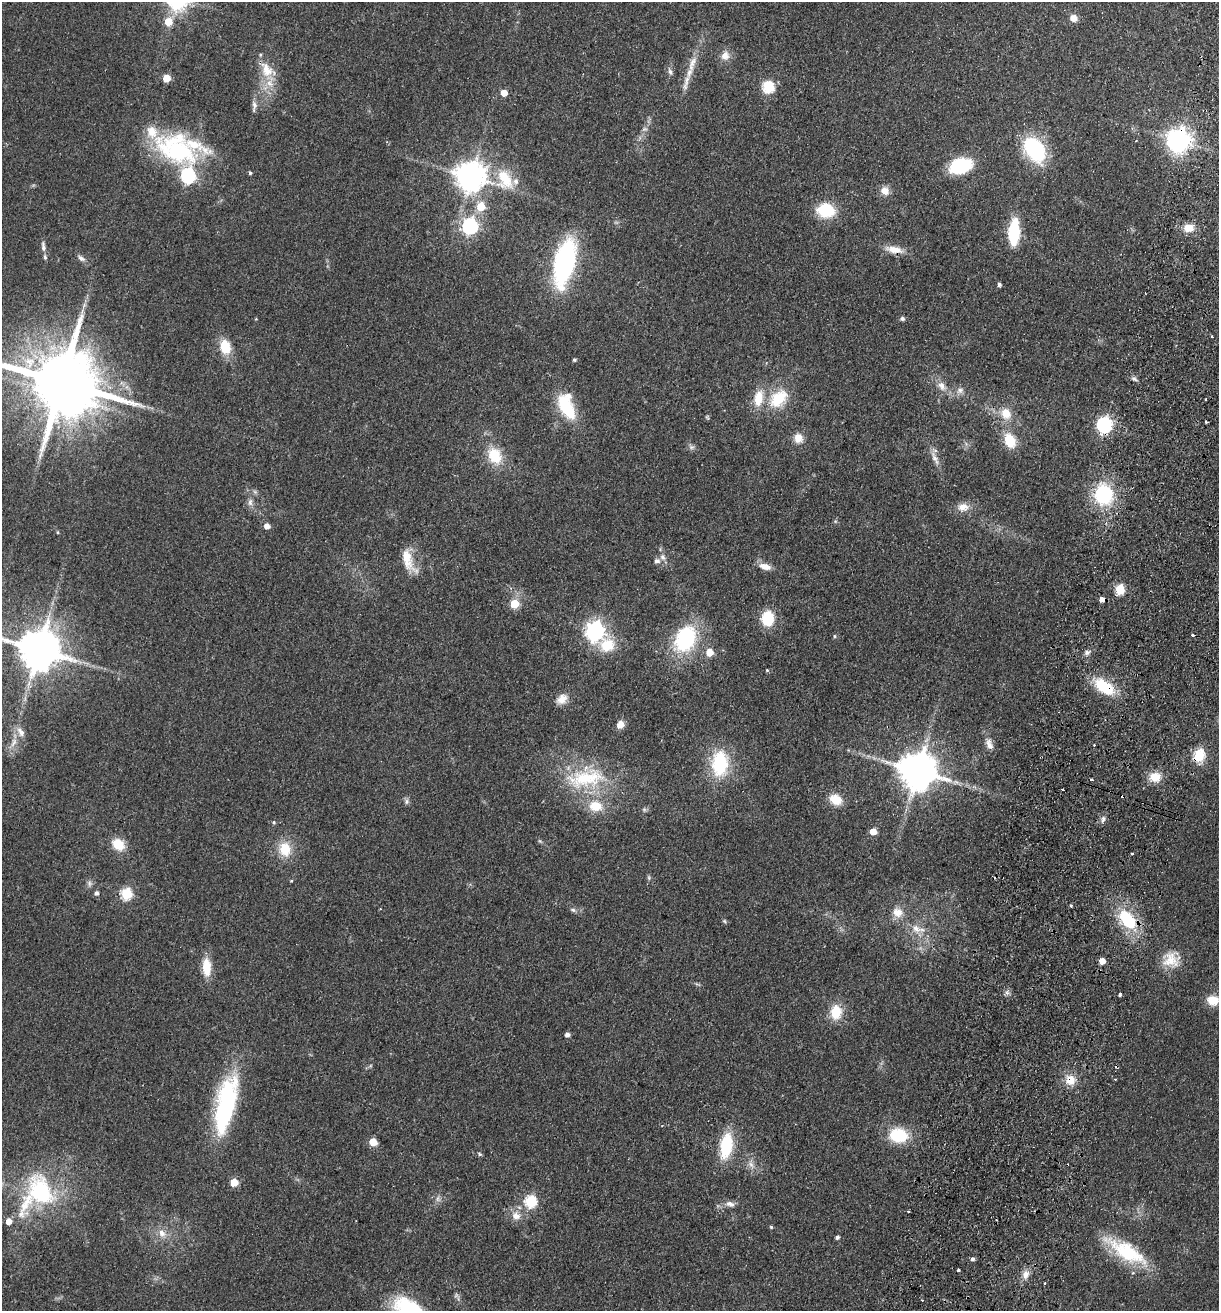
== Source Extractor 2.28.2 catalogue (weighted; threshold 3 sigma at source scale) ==
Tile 10 of 4 x 4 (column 2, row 3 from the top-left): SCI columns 1405-2621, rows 1328-2636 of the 5368 x 5274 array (HDU 1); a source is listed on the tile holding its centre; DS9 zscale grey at full resolution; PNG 1221 x 1313 px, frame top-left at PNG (2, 2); no overlay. Shown black and unused: <1% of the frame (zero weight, under 2 of 3 exposures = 3% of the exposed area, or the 3 px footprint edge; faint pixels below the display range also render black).
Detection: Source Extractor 2.28.2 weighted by HDU 2 'WHT'; one run over the whole footprint, this tile lists its part. Background 0.0768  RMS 0.0079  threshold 0.0354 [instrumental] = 3 sigma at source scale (4.5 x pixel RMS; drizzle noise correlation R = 1.50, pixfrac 1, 0.05/0.05 arcsec/px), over >= 5 px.
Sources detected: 153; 1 too faint to see at this stretch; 2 inside a brighter object's white glare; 4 cosmic-ray / hot-pixel residue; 1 long thin detection or spike segment (spike, bleed or trail) — not listed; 10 inside a brighter listed object's ellipse — not listed separately; the other 135 listed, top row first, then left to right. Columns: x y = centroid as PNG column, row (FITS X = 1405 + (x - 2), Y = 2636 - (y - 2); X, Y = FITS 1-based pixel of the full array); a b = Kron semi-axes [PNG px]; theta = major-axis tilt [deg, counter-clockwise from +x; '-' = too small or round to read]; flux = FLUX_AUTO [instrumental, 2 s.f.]
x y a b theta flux
1073 18 7 6 - 8.2
168 22 6 6 - 18
725 56 13 11 61 6.8
692 64 26 8 70 11
267 70 25 16 -49 17
670 72 9 6 -70 2.8
166 78 5 5 - 20
768 87 6 6 - 79
504 93 5 5 - 13
254 105 13 6 -86 3.6
1178 140 8 8 - 670
179 149 61 34 -12 110
1034 149 30 19 -57 62
960 166 22 14 17 45
250 173 3 3 - 2.8
188 176 7 6 - 140
470 176 9 9 - 1200
505 179 30 20 -66 31
885 191 11 10 - 6.5
481 206 6 5 - 27
826 210 17 13 -6 33
470 226 7 6 - 200
1188 228 12 9 10 9.9
1014 232 23 9 87 50
894 249 24 9 -9 10
45 257 8 4 -76 1.5
81 258 12 6 -36 3.2
564 262 34 14 77 180
999 285 4 4 - 2.2
84 305 10 4 57 2.6
256 319 4 3 - 0.62
902 319 6 5 - 1.8
1212 337 3 3 - 2.1
225 347 17 12 -77 19
574 360 4 4 - 1.4
1134 379 9 5 -19 2
62 382 21 17 -12 8700
942 386 15 9 -53 7.2
960 390 10 9 - 4.3
778 398 25 18 44 30
566 407 31 15 -61 38
1006 413 15 13 -54 13
707 417 7 4 -59 0.93
1206 422 3 3 - 1.7
1104 425 7 6 - 220
798 438 11 10 - 8.7
1009 440 11 8 -69 29
691 447 7 6 - 2.2
495 455 19 14 -61 24
935 458 23 6 -66 6.2
1103 495 18 16 -83 64
250 502 11 6 84 3.4
963 507 15 11 3 8.2
267 526 5 5 - 5.6
663 557 9 7 -72 3.7
407 559 30 12 -75 16
765 566 15 7 -16 7.3
1120 589 5 5 - 51
514 603 5 5 - 26
768 618 11 9 88 35
595 631 7 7 - 380
1192 635 3 3 - 2.6
834 636 4 4 - 1.1
685 638 31 22 62 70
607 645 21 20 - 22
39 650 13 11 -18 3000
709 652 5 5 - 16
1087 652 7 7 - 2.7
767 670 4 4 - 0.88
1104 686 24 12 -34 34
562 699 15 11 39 7.4
620 725 9 7 57 6.3
13 742 15 7 67 6.2
989 745 13 8 -64 5.8
1094 745 2 2 - 0.74
1199 756 18 13 73 17
720 764 30 19 88 48
917 770 11 10 - 2400
1155 777 12 10 2 14
586 778 59 25 9 59
1091 780 3 3 - 2.8
1062 789 3 2 - 1.4
835 799 15 11 -27 14
406 801 7 7 - 2.2
595 806 17 13 -5 17
644 809 7 6 - 1.5
1103 819 11 5 74 2.7
274 822 5 4 - 1
873 832 5 5 - 15
540 841 6 4 -44 1.2
118 844 13 10 -39 17
285 849 18 14 -78 19
1132 853 3 3 - 1.6
649 878 7 4 -90 1.3
90 883 8 7 - 2.5
96 893 5 5 - 2.8
126 894 6 6 - 70
1071 905 3 3 - 1.4
573 910 9 5 -19 1.9
897 912 14 12 -26 9.5
1127 919 23 14 -51 44
724 921 5 5 - 1.1
916 929 16 11 -36 9.8
1171 959 22 20 12 17
1102 961 5 5 - 11
206 967 18 9 -89 18
1007 993 7 4 -19 1.9
1119 994 3 3 - 26
1213 1000 13 11 -8 13
836 1012 16 12 85 19
567 1034 5 4 - 3.5
1070 1080 13 12 - 12
225 1106 64 22 85 99
898 1135 16 12 -8 39
373 1142 5 5 - 18
726 1146 28 13 80 39
480 1154 6 4 -37 1.1
751 1165 12 6 -51 4.6
234 1182 5 5 - 23
41 1192 45 30 -61 85
438 1199 9 6 -78 2.8
530 1201 6 6 - 82
730 1204 13 8 -13 4.5
516 1216 13 11 -46 7.9
9 1221 5 5 - 8.2
771 1227 4 4 - 0.94
162 1233 13 9 -67 6.8
837 1237 4 4 - 2.1
1126 1251 57 18 -31 51
973 1259 4 4 - 2.4
958 1270 3 3 - 2.3
1025 1274 11 9 67 5.4
1045 1283 3 2 - 1.2
457 1296 13 5 -59 2.3
922 1300 3 2 - 0.81
Overlapping masked pixels (flux is a lower limit): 6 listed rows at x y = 1178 140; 894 249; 1104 425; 1104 686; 1199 756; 1070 1080
Isophote crosses this tile's border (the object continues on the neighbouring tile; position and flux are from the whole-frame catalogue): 2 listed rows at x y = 62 382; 39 650